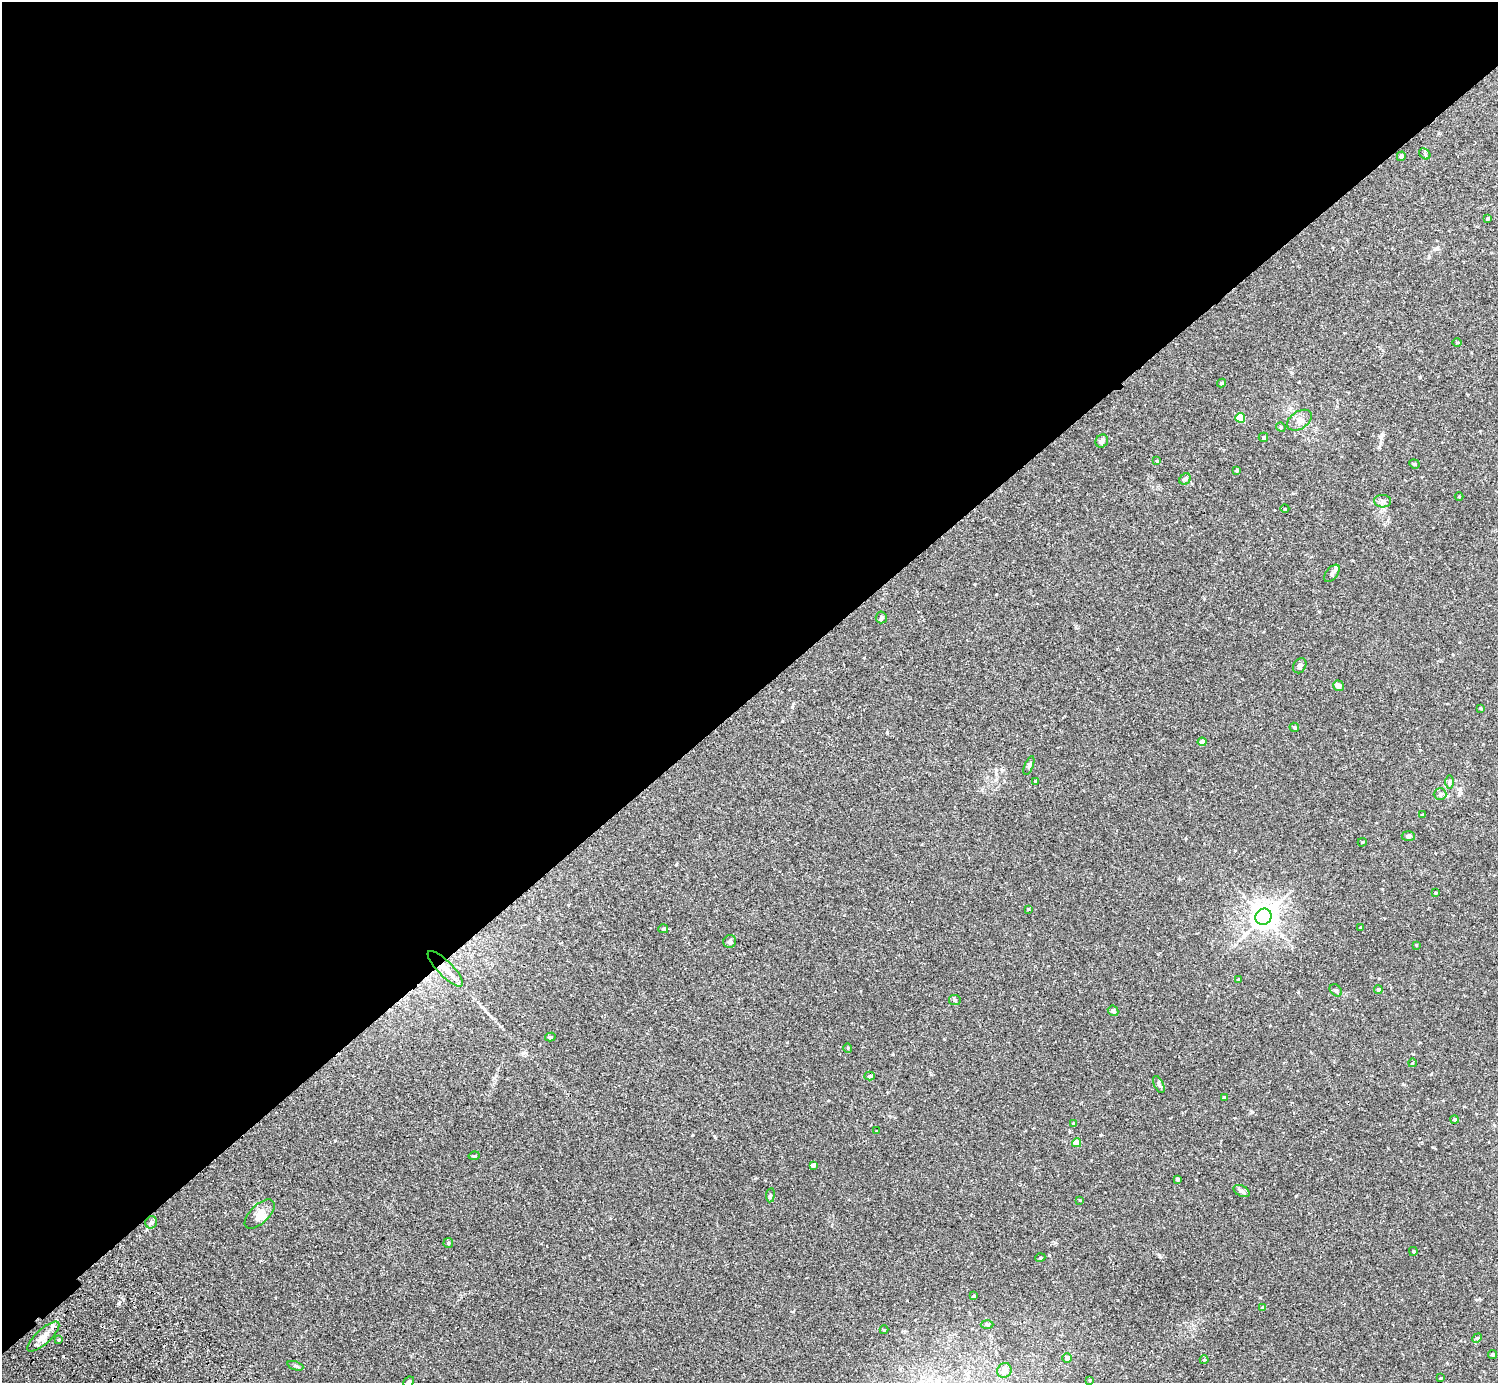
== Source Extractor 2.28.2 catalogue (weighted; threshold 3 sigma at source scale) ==
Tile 2 of 4 x 4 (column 2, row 1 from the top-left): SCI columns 1541-3036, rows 4346-5726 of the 6071 x 6068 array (HDU 1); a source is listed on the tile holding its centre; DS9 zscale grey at full resolution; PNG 1500 x 1385 px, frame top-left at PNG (2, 2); each listed source drawn as its Kron ellipse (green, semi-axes under 4 px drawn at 4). Shown black and unused: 51% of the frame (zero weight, under 2 of 3 exposures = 3% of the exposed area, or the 3 px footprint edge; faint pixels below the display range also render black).
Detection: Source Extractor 2.28.2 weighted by HDU 2 'WHT'; one run over the whole footprint, this tile lists its part. Background 0.0574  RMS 0.0053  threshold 0.0239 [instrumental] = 3 sigma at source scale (4.5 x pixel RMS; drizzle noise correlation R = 1.50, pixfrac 1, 0.05/0.05 arcsec/px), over >= 5 px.
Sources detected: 82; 2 inside a brighter listed object's ellipse — not listed separately; the other 80 listed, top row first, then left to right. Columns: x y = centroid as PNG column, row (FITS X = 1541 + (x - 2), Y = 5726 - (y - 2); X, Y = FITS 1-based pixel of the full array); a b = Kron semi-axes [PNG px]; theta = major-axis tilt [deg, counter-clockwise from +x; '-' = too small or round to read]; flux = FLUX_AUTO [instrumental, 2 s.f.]
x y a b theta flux
1425 154 6 5 - 0.74
1401 156 5 4 - 1.1
1488 218 3 3 - 0.84
1457 342 4 3 - 0.43
1221 383 4 4 - 0.92
1240 418 5 5 - 17
1299 420 13 8 33 3
1281 427 5 4 - 0.55
1263 437 5 4 - 0.96
1102 441 7 6 - 1.6
1157 461 4 3 - 0.54
1414 464 5 4 - 0.59
1237 470 3 3 - 0.68
1185 479 6 5 - 0.89
1459 497 4 3 - 0.3
1383 501 8 6 -2 1.7
1285 509 4 3 - 0.42
1332 573 10 5 52 1.3
881 617 6 5 - 1.1
1300 666 8 6 59 1.5
1338 686 5 5 - 2.2
1481 708 3 2 - 0.44
1294 727 5 4 - 0.86
1202 742 4 4 - 4.4
1029 766 10 4 68 0.94
1035 781 3 3 - 0.62
1449 782 6 4 -90 0.84
1440 794 6 6 - 1
1422 815 4 3 - 0.8
1408 836 6 5 - 1.1
1362 842 4 3 - 0.5
1436 893 3 3 - 0.67
1028 909 3 3 - 0.47
1264 917 8 7 - 600
1360 927 3 2 - 0.29
663 929 5 4 - 0.58
730 941 6 6 - 1.1
1416 945 4 3 - 0.41
445 969 24 7 -45 6.8
1238 979 3 3 - 0.4
1378 989 4 4 - 0.71
1336 990 7 5 -44 0.92
955 1000 6 5 - 0.86
1113 1011 5 5 - 1.4
550 1037 5 4 - 0.84
848 1048 5 3 - 0.38
1412 1063 4 3 - 0.37
870 1076 5 4 - 0.98
1159 1084 9 4 -64 1
1224 1097 3 3 - 0.53
1454 1119 4 4 - 0.63
1074 1123 4 4 - 0.73
877 1131 3 2 - 0.45
1077 1143 4 4 - 7.3
474 1156 5 3 - 0.66
813 1165 4 4 - 2.5
1177 1179 3 3 - 1.1
1242 1191 8 5 -26 1.2
770 1195 7 3 82 0.61
1080 1200 3 3 - 0.34
260 1214 19 9 44 4.9
151 1222 6 5 - 1.1
448 1243 5 5 - 0.63
1413 1251 4 3 - 0.54
1040 1258 5 3 - 0.39
974 1296 3 3 - 0.77
1263 1307 4 3 - 1.1
987 1324 6 4 -2 0.65
884 1330 4 4 - 0.43
43 1337 20 7 43 4.3
1477 1338 5 4 - 0.62
59 1340 4 2 - 0.31
1492 1355 4 4 - 0.64
1067 1358 5 5 - 2.2
1204 1360 4 4 - 0.5
295 1366 8 4 -21 0.86
1004 1370 7 7 - 3.1
1441 1378 3 3 - 0.42
1090 1380 3 3 - 0.55
409 1382 6 5 - 0.7
Overlapping masked pixels (flux is a lower limit): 2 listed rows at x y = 445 969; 43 1337
Isophote crosses this tile's border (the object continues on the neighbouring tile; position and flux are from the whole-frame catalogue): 1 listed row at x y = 409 1382
Unlisted compact peaks at least as high as the median listed source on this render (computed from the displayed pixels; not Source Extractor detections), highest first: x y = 119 1303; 1159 1256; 1252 1112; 1420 377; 1049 1255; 692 1135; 887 732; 1298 992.